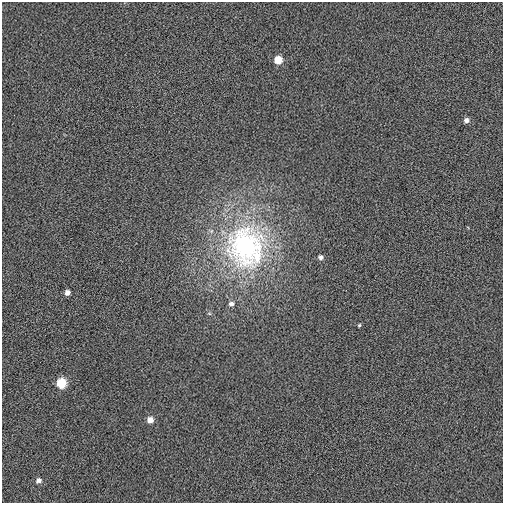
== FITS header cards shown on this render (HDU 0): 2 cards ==
NAXIS1  =                  501 / Axis length
NAXIS2  =                  501 / Axis length

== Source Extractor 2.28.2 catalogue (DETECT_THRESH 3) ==
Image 501 x 501 px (HDU 0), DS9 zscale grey, 1 PNG px = 1 image px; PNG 505 x 505 px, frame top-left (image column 1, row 501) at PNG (2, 2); no overlay
Background -3.32e-04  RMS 0.059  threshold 0.178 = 3 sigma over >= 5 px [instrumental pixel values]
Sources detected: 10; all 10 listed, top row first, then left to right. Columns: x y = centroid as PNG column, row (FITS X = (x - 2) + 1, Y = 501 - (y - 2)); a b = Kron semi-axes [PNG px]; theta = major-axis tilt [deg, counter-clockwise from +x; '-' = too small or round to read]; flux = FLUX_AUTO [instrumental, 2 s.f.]
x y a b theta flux
278 60 6 6 - 67
466 120 6 6 - 16
246 247 62 55 -86 970
321 257 6 5 - 11
67 292 5 5 - 18
231 304 7 6 - 13
359 325 4 4 - 4.7
61 383 6 6 - 140
150 420 6 6 - 28
39 480 7 5 32 14